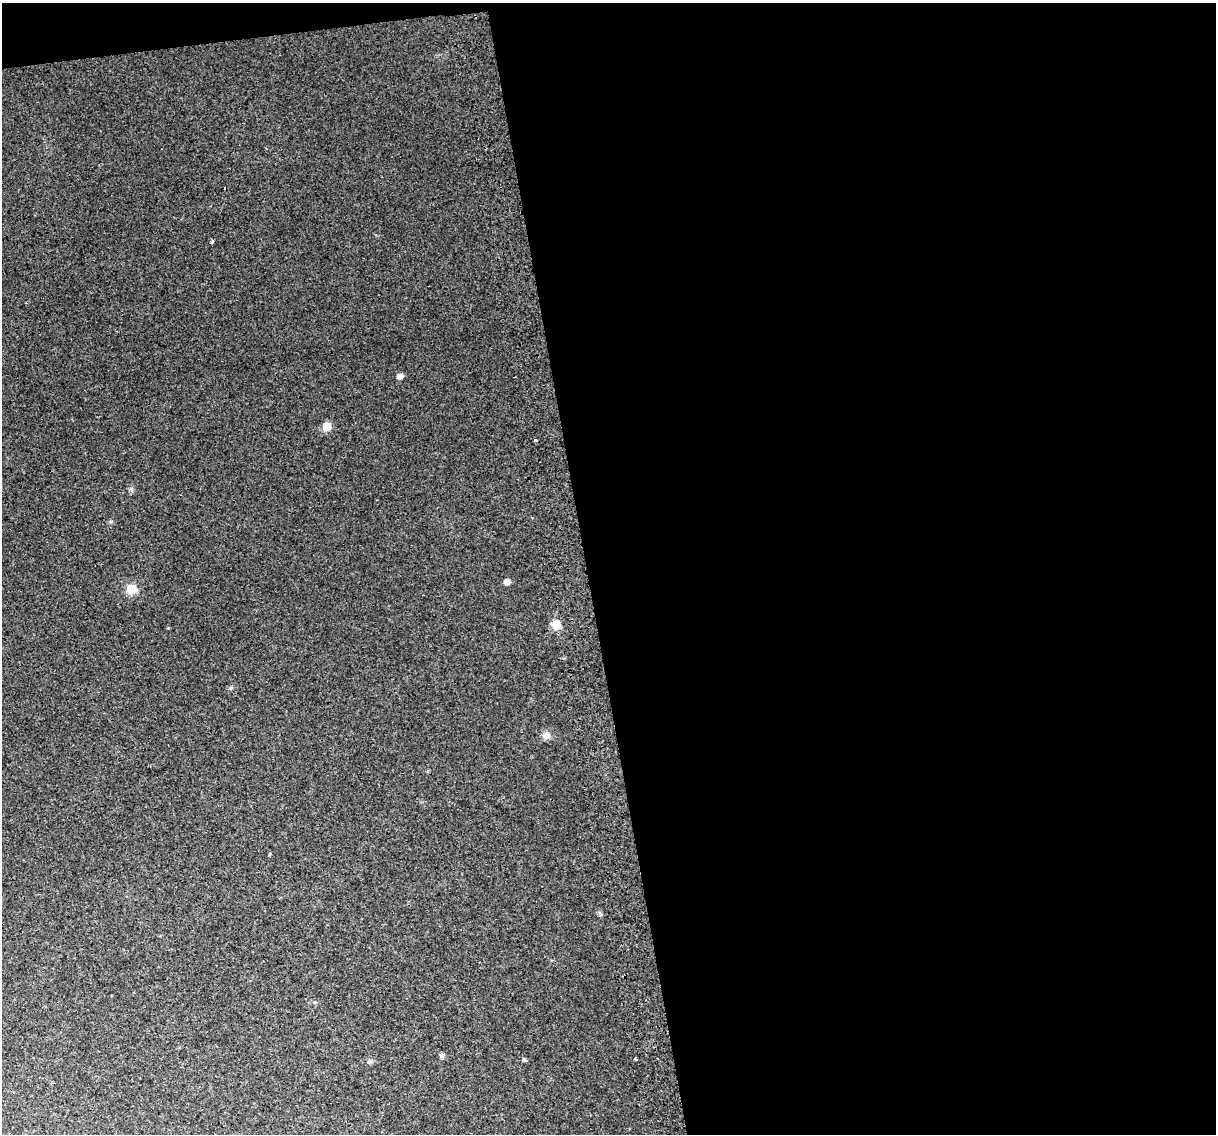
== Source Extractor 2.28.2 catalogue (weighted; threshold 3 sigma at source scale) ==
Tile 4 of 4 x 4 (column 4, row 1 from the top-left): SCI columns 3684-4897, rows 3475-4606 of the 4939 x 4638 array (HDU 1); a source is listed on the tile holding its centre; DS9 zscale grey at full resolution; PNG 1218 x 1136 px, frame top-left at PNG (2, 3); no overlay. Shown black and unused: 53% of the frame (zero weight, under 2 of 3 exposures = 2% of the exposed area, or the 3 px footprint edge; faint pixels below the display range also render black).
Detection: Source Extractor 2.28.2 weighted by HDU 2 'WHT'; one run over the whole footprint, this tile lists its part. Background 0.0216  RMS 0.0096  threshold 0.0433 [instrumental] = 3 sigma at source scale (4.5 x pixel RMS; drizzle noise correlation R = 1.50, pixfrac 1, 0.0396/0.0396 arcsec/px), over >= 5 px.
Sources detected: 13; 1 cosmic-ray / hot-pixel residue — not listed; the other 12 listed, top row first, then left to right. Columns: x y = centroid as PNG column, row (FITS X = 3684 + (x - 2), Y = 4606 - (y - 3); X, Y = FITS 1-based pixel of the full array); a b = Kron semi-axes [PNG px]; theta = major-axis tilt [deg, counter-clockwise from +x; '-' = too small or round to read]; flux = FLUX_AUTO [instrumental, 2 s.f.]
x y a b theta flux
212 242 4 3 - 2.9
400 376 6 5 - 4.9
327 426 5 5 - 24
507 581 5 5 - 6.4
131 589 8 8 - 17
556 624 8 8 - 14
546 735 10 9 - 4.9
270 854 5 3 - 0.79
442 1056 7 5 72 1.9
636 1059 3 2 - 1.9
524 1060 5 4 - 1.3
369 1061 7 5 7 1.9